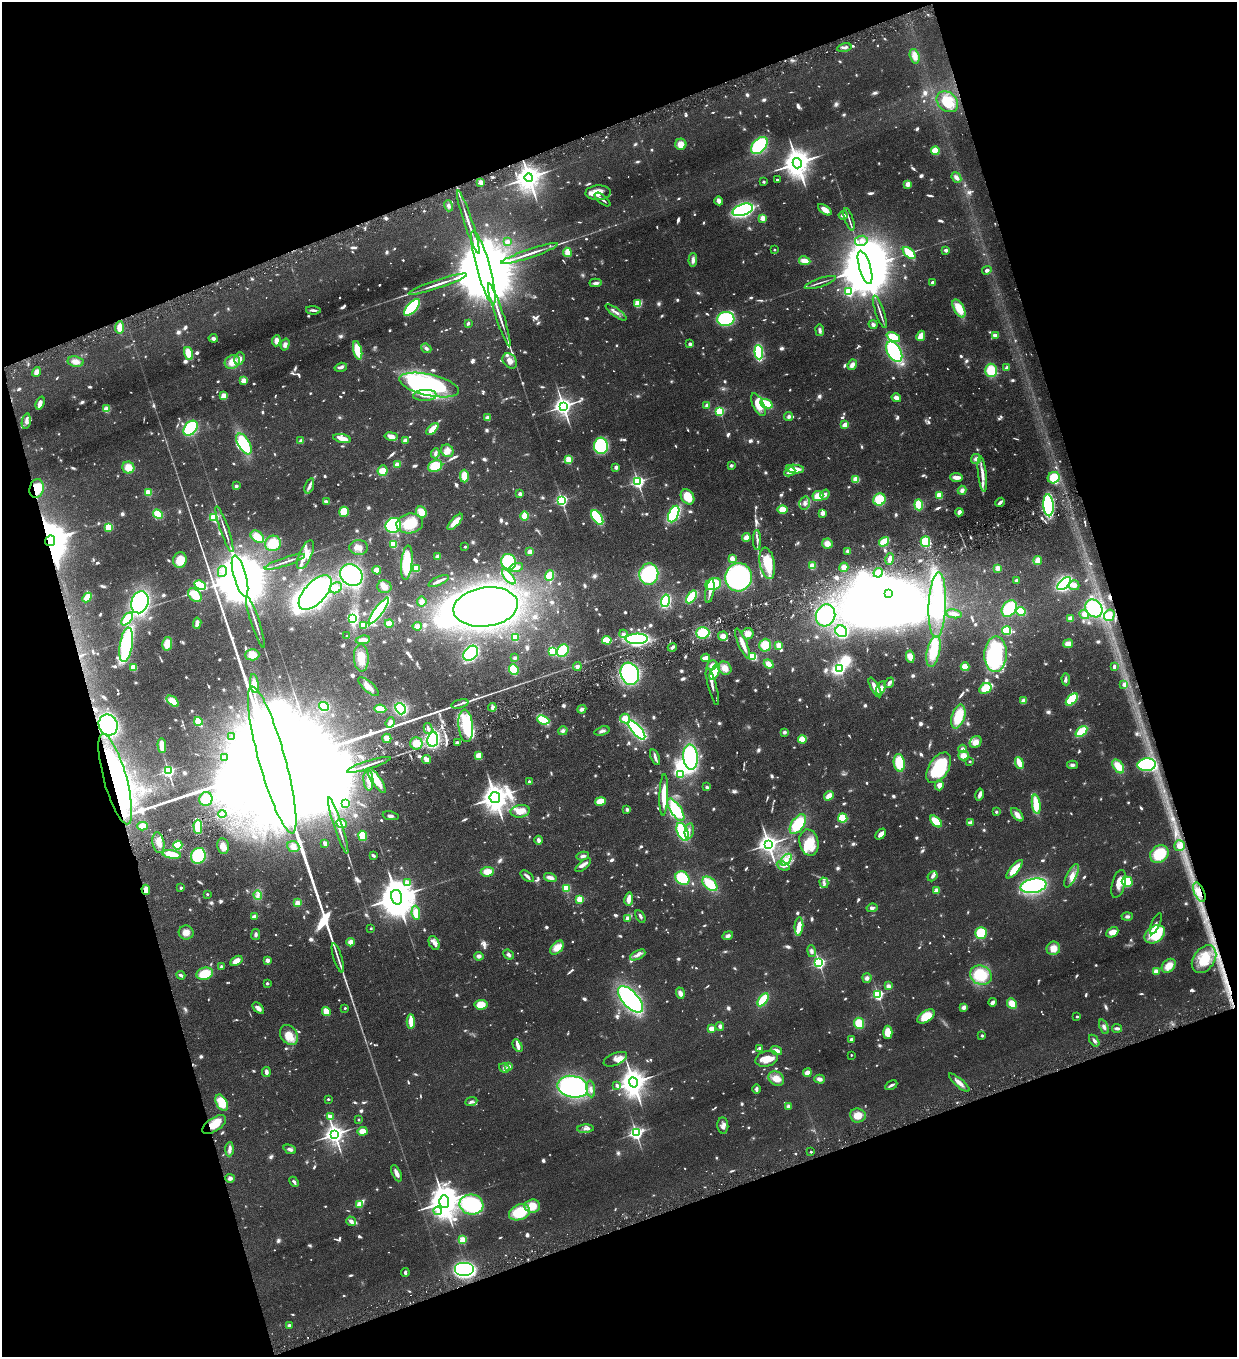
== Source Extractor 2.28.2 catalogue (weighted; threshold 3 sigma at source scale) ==
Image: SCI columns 281-5219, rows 2-5420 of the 5372 x 5421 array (HDU 1 of 3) = the unmasked area's bounding box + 8 px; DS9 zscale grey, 4 x 4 block average (1 PNG px = mean of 4 x 4 image px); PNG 1239 x 1359 px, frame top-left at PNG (2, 2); each listed source drawn as its Kron ellipse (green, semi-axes under 4 px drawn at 4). Shown black and unused: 38% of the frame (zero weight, under 3 of 6 exposures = <1% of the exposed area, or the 3 px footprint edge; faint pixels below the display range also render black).
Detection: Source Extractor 2.28.2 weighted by HDU 2 'WHT'. Background 0.0454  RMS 0.0039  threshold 0.0159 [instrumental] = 3 sigma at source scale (4.09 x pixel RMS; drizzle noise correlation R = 1.36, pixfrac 0.8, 0.05/0.05 arcsec/px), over >= 5 px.
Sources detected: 1748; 102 too faint to see at this stretch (4 x 4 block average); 37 inside a brighter object's white glare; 11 cosmic-ray / hot-pixel residue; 2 long thin detections or spike segments (spike, bleed or trail) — neither listed nor drawn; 31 coinciding with a brighter row at this scale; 121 inside a brighter listed object's ellipse — not listed separately; of the other 1444, all 500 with FLUX_AUTO >= 6.21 (the completeness limit of this list) listed and drawn (944 fainter detections not listed), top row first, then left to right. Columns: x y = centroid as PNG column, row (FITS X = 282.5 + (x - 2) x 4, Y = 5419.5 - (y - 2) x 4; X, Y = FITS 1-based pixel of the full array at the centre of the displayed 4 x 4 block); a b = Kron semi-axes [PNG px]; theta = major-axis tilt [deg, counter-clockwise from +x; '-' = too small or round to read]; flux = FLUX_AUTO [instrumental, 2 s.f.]
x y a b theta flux
844 47 7 3 13 9.1
915 56 7 4 -74 18
947 102 12 9 -42 54
681 144 5 5 - 25
759 145 10 6 47 180
935 151 4 4 - 42
797 163 5 4 - 4800
956 177 5 3 - 15
529 178 4 4 - 3400
777 180 2 2 - 7.8
481 182 2 2 - 82
764 182 2 2 - 16
908 184 3 3 - 18
598 193 12 7 3 33
602 199 9 2 -39 7.1
719 201 4 3 - 14
449 206 5 4 - 7.9
743 210 10 5 18 390
825 210 8 3 -35 25
843 215 4 3 - 9.9
763 218 2 2 - 98
849 219 12 2 -72 6.7
468 222 33 2 -72 30
507 241 2 2 - 29
861 241 6 5 - 12
774 250 2 2 - 8.7
946 250 3 2 - 8.2
567 252 4 3 - 35
909 253 7 4 -43 61
530 254 30 2 18 25
693 260 7 3 86 12
805 261 6 3 -10 22
483 267 38 7 -74 92000
865 267 17 5 -73 35000
987 270 5 4 - 8.7
820 282 16 2 19 6.6
596 283 6 3 4 8.6
933 283 4 3 - 8.9
438 284 31 2 18 25
848 292 2 2 - 250
638 303 4 3 - 52
412 307 10 5 49 190
959 308 10 5 -60 51
313 310 7 2 -4 8.6
616 312 12 3 -35 9.7
880 312 17 2 -71 8.4
499 315 33 2 -72 31
726 319 8 7 - 200
468 323 3 2 - 7.6
873 324 5 3 - 6.7
119 327 6 4 86 25
820 330 6 3 -82 7.4
996 335 4 2 - 19
921 336 5 3 - 33
893 337 7 4 -25 60
213 338 4 3 - 8.1
276 341 5 3 - 16
690 344 3 2 - 7.9
285 345 6 4 73 12
426 348 5 3 - 7.3
358 350 9 4 -76 62
759 352 7 4 -85 170
894 352 11 6 -60 270
189 354 6 4 -70 54
240 359 6 5 - 12
510 361 8 6 -49 21
75 362 8 5 -11 18
232 362 8 6 28 32
852 365 5 3 - 16
341 367 6 2 16 10
1007 368 2 2 - 34
991 370 7 6 - 58
36 372 5 4 - 12
244 380 2 2 - 100
429 385 30 10 -12 380
425 395 12 5 2 22
224 396 2 2 - 140
896 398 5 3 - 12
40 403 7 3 69 8.3
766 404 6 3 -24 120
707 405 4 4 - 8.1
758 405 12 5 -64 41
563 406 3 3 - 1600
106 409 2 2 - 120
720 411 2 2 - 280
789 417 4 4 - 6.8
487 418 3 3 - 14
26 421 8 4 79 8.1
845 425 4 3 - 24
190 428 8 6 52 180
432 429 7 3 45 46
391 436 6 4 -10 18
342 438 9 3 -12 29
405 440 4 4 - 8.6
301 441 2 2 - 48
244 444 11 5 -60 150
601 446 8 7 - 200
447 451 6 6 - 18
435 453 5 3 - 7.4
569 459 2 2 - 170
976 459 5 4 - 9
397 464 4 3 - 16
731 465 2 2 - 23
435 466 7 5 22 79
616 467 2 2 - 38
128 468 6 6 - 35
795 469 9 3 -6 35
382 471 5 5 - 34
790 472 6 3 25 13
982 474 18 3 -84 20
464 476 6 3 -89 39
957 477 6 3 -3 20
1054 478 6 5 - 53
856 479 4 4 - 24
638 482 2 2 - 670
236 486 2 2 - 25
309 486 8 3 70 9.6
37 489 10 7 75 56
962 490 4 4 - 9.3
148 492 2 2 - 140
520 494 2 2 - 38
825 494 5 4 - 8.4
939 495 4 4 - 24
818 496 5 5 - 33
687 497 8 6 -57 44
879 499 6 6 - 65
562 500 2 2 - 510
326 502 4 2 - 12
1000 502 5 2 - 12
805 503 6 5 - 10
919 505 5 3 - 70
1048 505 11 5 -86 250
782 510 5 4 - 30
344 512 5 4 - 52
421 512 6 5 - 35
959 512 4 3 - 10
823 513 3 3 - 18
158 514 5 4 - 38
674 514 9 5 68 210
525 516 5 3 - 46
214 517 2 2 - 300
597 517 8 4 -56 150
455 522 10 4 47 37
410 523 13 10 9 78
393 525 8 7 - 200
109 527 4 3 - 50
224 529 24 2 -71 13
257 537 7 5 -39 37
746 537 4 4 - 15
757 540 10 2 -89 8.2
50 541 5 5 - 7700
884 542 5 3 - 85
925 542 5 4 - 60
273 543 8 7 - 57
393 544 4 3 - 43
827 544 5 5 - 20
359 547 9 7 1 18
465 547 2 2 - 12
848 551 3 3 - 6.7
530 552 2 2 - 25
305 555 15 6 67 36
438 557 3 3 - 15
732 559 4 3 - 18
890 559 6 3 74 17
180 560 8 6 79 40
1038 560 4 3 - 23
285 562 21 2 18 10
509 562 8 7 - 150
407 563 17 5 84 100
767 563 16 7 -78 71
812 566 3 2 - 40
516 567 7 4 15 12
844 567 5 4 - 16
416 568 3 3 - 44
998 568 2 2 - 77
377 570 4 4 - 17
222 571 6 4 77 8.8
878 573 5 4 - 14
649 574 10 9 - 200
351 575 12 10 -40 250
550 575 5 4 - 68
240 576 21 6 -75 50000
509 577 9 3 -50 25
739 577 14 13 - 590
439 581 11 2 25 18
1017 581 2 2 - 11
1064 583 8 4 44 310
713 584 8 6 18 98
200 585 6 3 -28 88
1074 585 5 5 - 14
384 587 7 6 - 15
336 588 6 5 - 11
710 591 12 2 80 12
315 593 21 10 47 690
889 593 3 3 - 3300
195 595 8 5 -49 88
691 597 7 3 55 98
87 598 5 3 - 52
665 601 6 4 74 170
140 602 11 8 70 370
422 602 5 5 - 12
937 605 33 8 87 150
486 607 32 19 8 890
1009 608 9 6 54 140
1094 608 10 7 -49 160
379 611 16 4 54 450
1021 612 4 3 - 72
954 614 8 3 -10 14
1084 614 5 4 - 14
826 615 11 9 73 150
1109 615 6 5 - 14
1070 618 4 3 - 13
127 619 7 4 50 76
352 619 3 3 - 240
255 622 27 2 -72 14
197 623 6 3 83 16
389 623 4 3 - 45
363 625 4 2 - 48
417 626 4 4 - 11
841 631 6 5 - 190
1007 631 4 4 - 66
703 633 6 6 - 90
623 634 4 4 - 7.2
748 634 6 5 - 19
347 636 2 2 - 12
723 636 5 4 - 16
515 638 2 2 - 110
637 639 11 5 2 250
363 640 7 3 7 16
607 640 5 3 - 78
167 644 7 5 79 36
742 644 16 3 -67 30
1068 644 5 3 - 22
126 645 17 6 81 250
765 645 6 5 - 50
779 645 4 4 - 16
672 647 5 3 - 6.6
552 651 4 3 - 66
563 651 7 5 52 95
933 651 15 6 77 78
471 653 8 6 47 240
995 654 18 11 88 240
252 655 7 5 1 33
753 656 4 4 - 58
910 657 6 4 -80 21
361 658 13 7 -86 49
515 658 2 2 - 10
705 658 4 2 - 24
769 664 5 4 - 18
712 665 6 4 34 13
133 667 3 3 - 35
577 667 4 4 - 7.6
965 667 4 4 - 33
1114 667 3 2 - 7.8
725 668 7 6 - 22
840 669 2 2 - 340
514 670 5 4 - 67
715 672 8 4 66 100
630 674 11 9 -71 360
1066 679 6 2 -87 7.2
889 683 5 3 - 11
254 684 9 4 -83 20
1124 684 2 2 - 28
712 686 19 3 -75 13
368 687 13 5 -41 18
875 687 11 3 -62 23
881 688 7 4 62 12
985 688 6 5 - 40
1072 699 7 4 45 92
173 701 7 4 -38 30
1024 701 4 3 - 14
460 704 9 2 15 6.4
324 706 5 4 - 71
492 707 4 3 - 6.3
380 709 6 3 -8 52
401 709 6 5 - 180
582 709 4 3 - 9.8
958 716 12 6 73 65
625 719 5 4 - 38
543 720 6 4 -22 80
198 721 4 2 - 93
390 723 5 4 - 10
108 725 10 9 - 330
466 726 16 7 -85 93
428 729 5 3 - 6.9
637 730 12 4 -49 370
563 731 5 4 - 7.7
602 731 8 3 16 7.3
784 732 3 3 - 6.5
1081 732 7 3 39 100
232 736 2 2 - 9.3
387 738 5 4 - 17
433 739 7 5 82 240
802 739 4 3 - 58
976 742 6 5 - 19
416 743 6 6 - 32
457 743 3 2 - 7.8
162 745 7 3 -86 30
963 749 4 3 - 6.8
478 755 3 3 - 29
963 756 5 5 - 20
225 757 2 2 - 21
655 757 8 3 -71 8.9
691 757 12 7 -85 240
426 759 4 2 - 31
272 760 76 13 -74 420000
970 761 2 2 - 10
899 763 9 5 -82 71
1019 763 6 2 -64 57
369 765 23 2 17 14
1072 765 5 4 - 6.4
1147 765 9 6 4 200
1118 766 8 5 -55 36
939 768 17 10 58 160
168 771 2 2 - 560
680 775 2 2 - 97
115 779 47 11 -74 180
368 780 10 5 -85 15
377 781 14 4 -56 47
529 781 2 2 - 14
939 785 5 4 - 16
707 787 3 2 - 6.3
979 794 6 4 78 9.8
664 795 21 4 88 45
829 796 5 3 - 18
495 797 5 5 - 4100
206 799 7 6 - 51
600 801 5 4 - 32
346 804 3 3 - 19
1036 804 10 4 -82 65
627 809 4 3 - 6.3
676 810 13 5 -56 100
520 811 10 6 8 27
996 812 2 2 - 14
222 814 4 3 - 8.4
1017 815 8 4 -49 14
391 816 8 3 -9 7.3
843 818 5 4 - 59
936 821 7 3 -43 65
971 822 4 2 - 6.8
341 823 5 3 - 21
798 824 11 6 55 91
143 826 5 4 - 30
338 826 29 2 -72 25
198 827 7 4 -90 63
689 831 8 2 80 6.7
683 832 9 5 -65 180
881 834 6 4 46 12
363 836 5 3 - 56
538 840 4 3 - 9.4
158 843 10 6 -79 28
325 843 4 3 - 11
809 843 13 9 -76 37
768 844 3 3 - 1900
178 845 5 4 - 43
223 846 8 6 -80 14
1179 846 5 5 - 14
293 847 6 5 - 15
172 854 9 3 -10 45
1159 854 10 8 40 83
373 855 3 2 - 8.4
198 856 8 7 - 120
583 856 6 3 11 7.4
786 860 7 4 47 15
583 865 9 3 40 11
783 866 7 4 -24 7.7
1015 869 11 4 49 45
487 872 7 5 5 27
527 876 8 3 -38 7.1
933 876 6 3 49 6.3
1071 876 13 4 63 18
550 878 6 3 -16 15
682 878 7 6 - 110
1127 882 5 5 - 89
407 883 2 2 - 86
824 883 5 3 - 7.3
710 884 9 5 -43 68
1119 884 14 6 75 30
1034 886 13 7 10 340
181 888 2 2 - 18
566 888 3 3 - 41
146 890 5 3 - 20
936 890 2 2 - 74
1199 892 10 5 -67 25
207 894 2 2 - 9.3
258 895 4 3 - 7.3
397 897 7 5 -76 11000
580 899 3 3 - 45
629 899 7 3 80 23
297 903 4 4 - 13
872 908 5 3 - 8.2
416 913 7 4 -84 41
254 916 3 2 - 19
640 916 7 3 -60 6.5
1127 916 6 3 4 6.5
627 918 4 3 - 9
1156 924 11 2 66 7.7
799 926 9 4 85 31
371 928 2 2 - 7.6
1112 932 6 4 27 22
186 933 7 7 - 18
981 933 6 5 - 75
1155 934 11 8 36 110
256 935 5 3 - 6.2
728 936 5 3 - 9
351 942 4 4 - 16
434 943 7 5 -65 13
557 948 8 5 46 27
1053 948 7 6 - 26
811 951 6 4 -80 6.2
508 955 5 4 - 7.9
638 955 8 3 27 9.9
479 956 4 4 - 9.1
338 958 15 2 -73 12
1204 959 15 10 55 56
267 960 2 2 - 46
236 961 7 3 30 21
819 963 2 2 - 550
221 966 2 2 - 17
1169 966 8 5 45 28
1156 971 2 2 - 89
205 974 8 6 17 62
181 975 4 2 - 8.4
981 975 11 9 -29 92
867 978 5 4 - 9.1
267 983 2 2 - 14
888 986 4 3 - 9.8
680 993 6 4 -71 12
878 995 2 2 - 420
630 999 16 7 -48 380
763 1000 7 3 56 92
992 1002 4 3 - 7.5
1012 1004 5 4 - 31
481 1005 6 5 - 40
964 1007 4 3 - 11
258 1008 7 3 -42 14
345 1008 2 2 - 9.3
326 1012 4 3 - 38
926 1016 10 5 34 47
1077 1016 2 2 - 10
411 1021 7 2 -88 67
859 1023 5 5 - 53
720 1026 4 4 - 6.4
1104 1027 7 3 -67 8.8
1117 1028 5 3 - 7.9
711 1029 3 3 - 21
888 1032 6 4 88 33
289 1035 11 8 -54 38
982 1035 2 2 - 16
851 1039 2 2 - 35
1094 1041 6 3 -54 7.7
517 1046 7 4 -62 8.7
760 1048 3 2 - 8.2
776 1051 6 2 -19 17
851 1055 2 2 - 6.6
615 1059 12 6 23 14
767 1059 11 7 17 32
509 1067 4 4 - 9
504 1068 5 4 - 7.1
266 1072 5 3 - 11
807 1073 4 3 - 16
776 1079 8 6 -38 27
819 1079 5 3 - 12
633 1083 5 4 - 4200
959 1083 13 4 -41 15
617 1085 2 2 - 16
891 1085 6 2 29 7.9
573 1087 15 10 -11 540
591 1089 8 3 -82 12
756 1089 5 3 - 6.8
328 1099 2 2 - 11
471 1102 6 3 21 6.9
222 1103 9 5 -63 56
788 1106 3 3 - 7.9
858 1115 8 7 - 27
330 1116 3 3 - 17
358 1119 2 2 - 9.5
214 1125 13 6 33 36
723 1126 8 5 -85 12
585 1129 8 3 4 7.6
362 1131 5 4 - 22
636 1133 3 2 - 810
335 1134 3 3 - 1900
230 1149 7 3 86 13
290 1149 6 3 -23 8.1
811 1152 2 2 - 9.7
397 1173 9 3 -65 14
230 1178 5 3 - 8.3
294 1182 5 2 - 7.4
444 1202 6 5 - 6600
360 1204 2 2 - 110
471 1204 12 10 -9 230
532 1206 8 6 4 38
438 1211 4 4 - 8.8
519 1212 11 7 21 92
351 1221 5 3 - 8.5
463 1240 2 2 - 150
464 1270 10 7 0 350
405 1273 4 2 - 6.3
289 1325 2 2 - 6.3
Overlapping masked pixels (flux is a lower limit): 9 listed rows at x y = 529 178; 37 489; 50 541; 108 725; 272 760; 115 779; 146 890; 1199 892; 214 1125